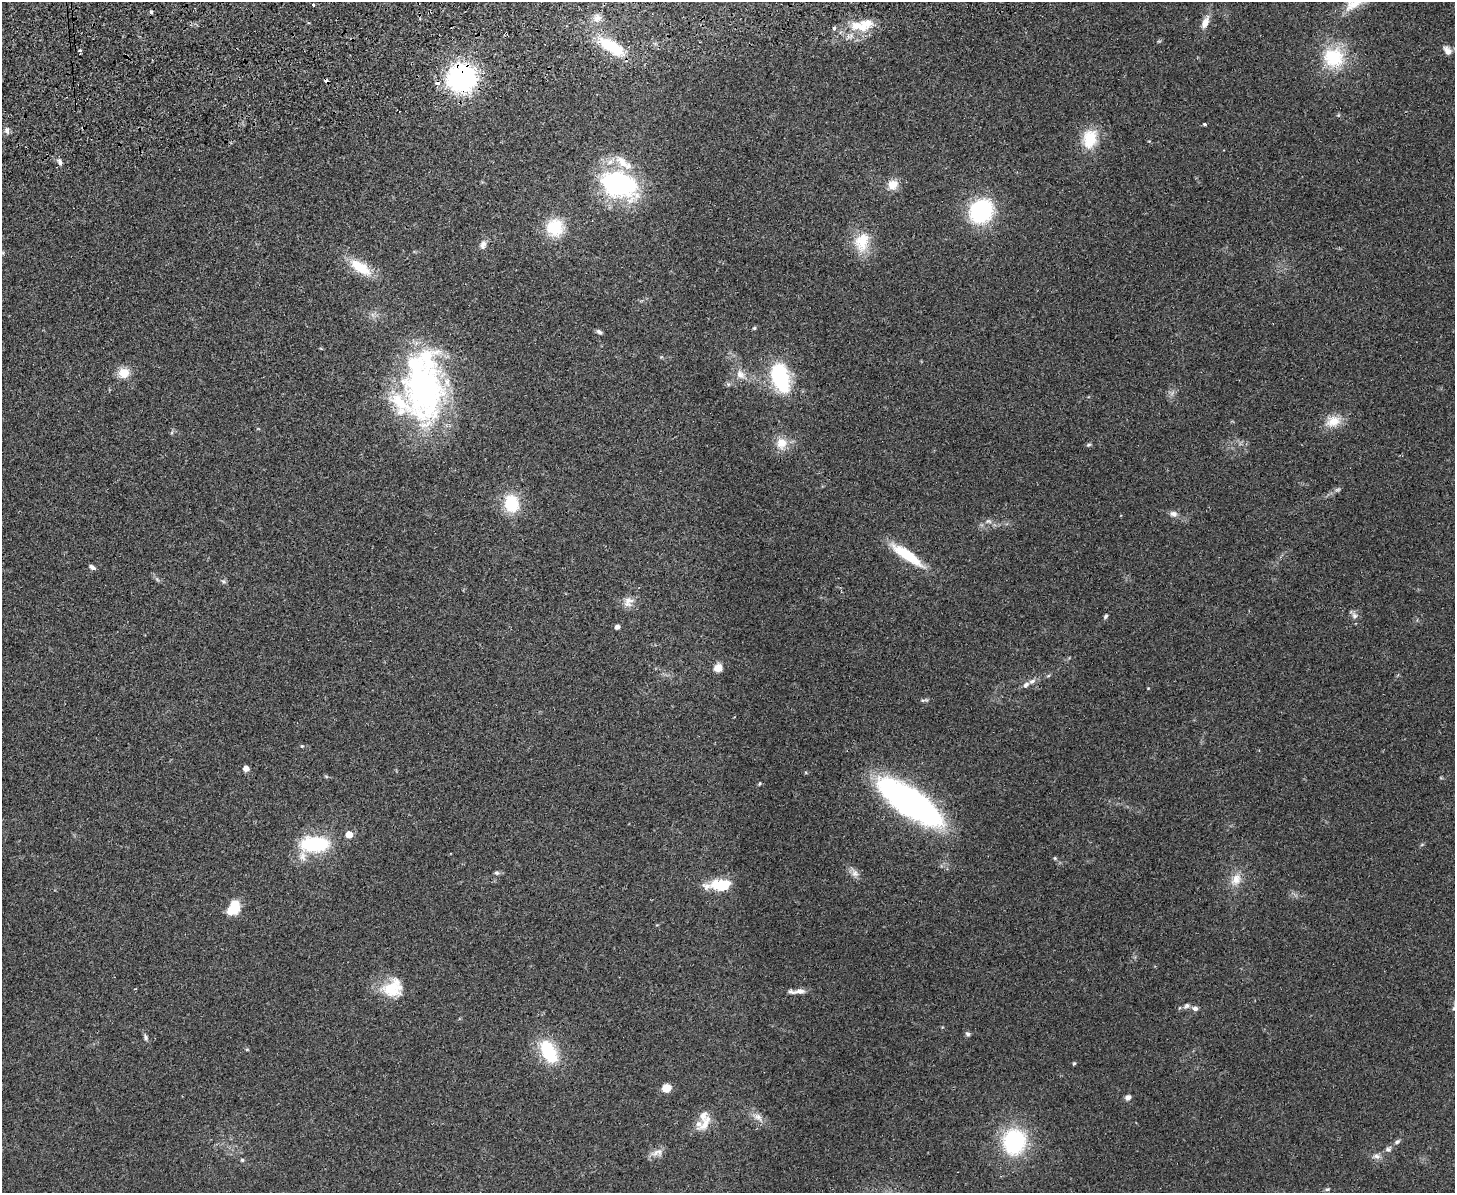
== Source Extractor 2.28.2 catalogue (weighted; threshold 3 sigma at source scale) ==
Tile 8 of 3 x 4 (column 2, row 3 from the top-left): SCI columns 1712-3164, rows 1249-2439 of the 4766 x 4878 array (HDU 1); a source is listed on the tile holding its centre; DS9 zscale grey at full resolution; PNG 1457 x 1195 px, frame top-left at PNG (2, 2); no overlay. Shown black and unused: <1% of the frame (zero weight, under 2 of 3 exposures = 3% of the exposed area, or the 3 px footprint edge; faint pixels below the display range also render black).
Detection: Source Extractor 2.28.2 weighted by HDU 2 'WHT'; one run over the whole footprint, this tile lists its part. Background 0.0672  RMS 0.0079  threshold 0.0354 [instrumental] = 3 sigma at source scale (4.5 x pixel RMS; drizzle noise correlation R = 1.50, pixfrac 1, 0.05/0.05 arcsec/px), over >= 5 px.
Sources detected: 93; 1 inside a brighter object's white glare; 2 cosmic-ray / hot-pixel residue — not listed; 10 inside a brighter listed object's ellipse — not listed separately; the other 80 listed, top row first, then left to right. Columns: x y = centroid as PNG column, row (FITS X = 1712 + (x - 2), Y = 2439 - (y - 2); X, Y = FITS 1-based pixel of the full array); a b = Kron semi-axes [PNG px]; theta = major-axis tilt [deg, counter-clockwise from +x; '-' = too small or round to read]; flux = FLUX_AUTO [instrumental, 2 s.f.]
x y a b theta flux
313 5 3 3 - 1.8
597 18 13 9 52 5.3
1205 22 17 8 65 6.8
856 26 15 13 -9 12
834 28 3 3 - 3.2
611 46 37 13 -30 32
80 51 3 3 - 2.9
1447 51 12 7 -54 4.5
1333 57 30 28 -37 39
462 78 20 20 - 150
437 83 4 3 - 11
1205 124 3 3 - 2.3
7 130 9 7 89 2.6
1090 139 23 16 78 23
60 162 10 6 -63 2.6
619 184 39 25 -19 120
893 185 13 12 - 8.4
981 211 18 16 44 96
555 228 20 20 - 27
862 242 27 18 76 21
483 245 13 8 77 3.8
360 267 32 13 -33 21
754 328 5 4 - 0.98
599 332 7 5 -26 1.9
124 373 12 11 - 11
740 374 15 10 -53 7
780 378 31 16 -72 65
423 387 81 44 -81 210
1333 421 20 14 21 13
782 443 17 15 79 11
1089 445 7 3 19 1
1337 489 8 4 9 1.6
511 503 19 15 -81 30
1173 514 10 7 -9 3.5
988 521 9 5 -9 2.3
907 555 36 10 -35 34
92 567 8 5 -34 2.4
223 581 6 5 - 1.4
628 602 16 12 64 6.9
1105 616 7 4 53 1.4
1354 616 9 8 - 3.1
617 627 5 5 - 2.9
718 668 6 6 - 12
1026 685 9 6 37 2.8
924 700 13 3 11 1.4
302 746 5 4 - 0.83
246 768 5 5 - 7.3
326 776 6 4 -19 0.91
759 784 5 3 - 0.73
910 802 47 18 -34 350
349 834 5 5 - 14
314 844 31 16 1 55
1055 858 5 4 - 0.87
497 873 7 5 -1 1.6
855 873 11 9 -57 4.1
1236 879 18 12 57 9.9
718 885 26 14 -2 22
234 907 12 9 68 27
135 989 3 2 - 0.63
391 989 28 20 1 23
799 991 18 7 8 5.1
1187 1006 8 6 35 2.3
1195 1008 8 6 -11 2.8
1454 1008 5 5 - 1.3
968 1034 7 5 -32 1.6
146 1037 9 5 -68 1.9
247 1049 5 3 - 0.79
549 1052 28 16 -60 37
1074 1063 5 4 - 0.91
666 1088 6 6 - 16
1128 1097 7 6 - 3
758 1117 14 8 -38 5.4
705 1123 26 10 55 9.5
1014 1142 20 17 83 88
1397 1142 9 5 33 1.9
1388 1149 9 7 22 2.5
657 1152 17 9 16 5.2
1376 1156 10 7 -9 3.2
242 1160 4 4 - 1.1
1327 1189 8 4 8 1.3
Overlapping masked pixels (flux is a lower limit): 3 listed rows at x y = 462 78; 437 83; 910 802
Isophote crosses this tile's border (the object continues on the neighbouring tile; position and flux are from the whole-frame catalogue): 1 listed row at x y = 1454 1008